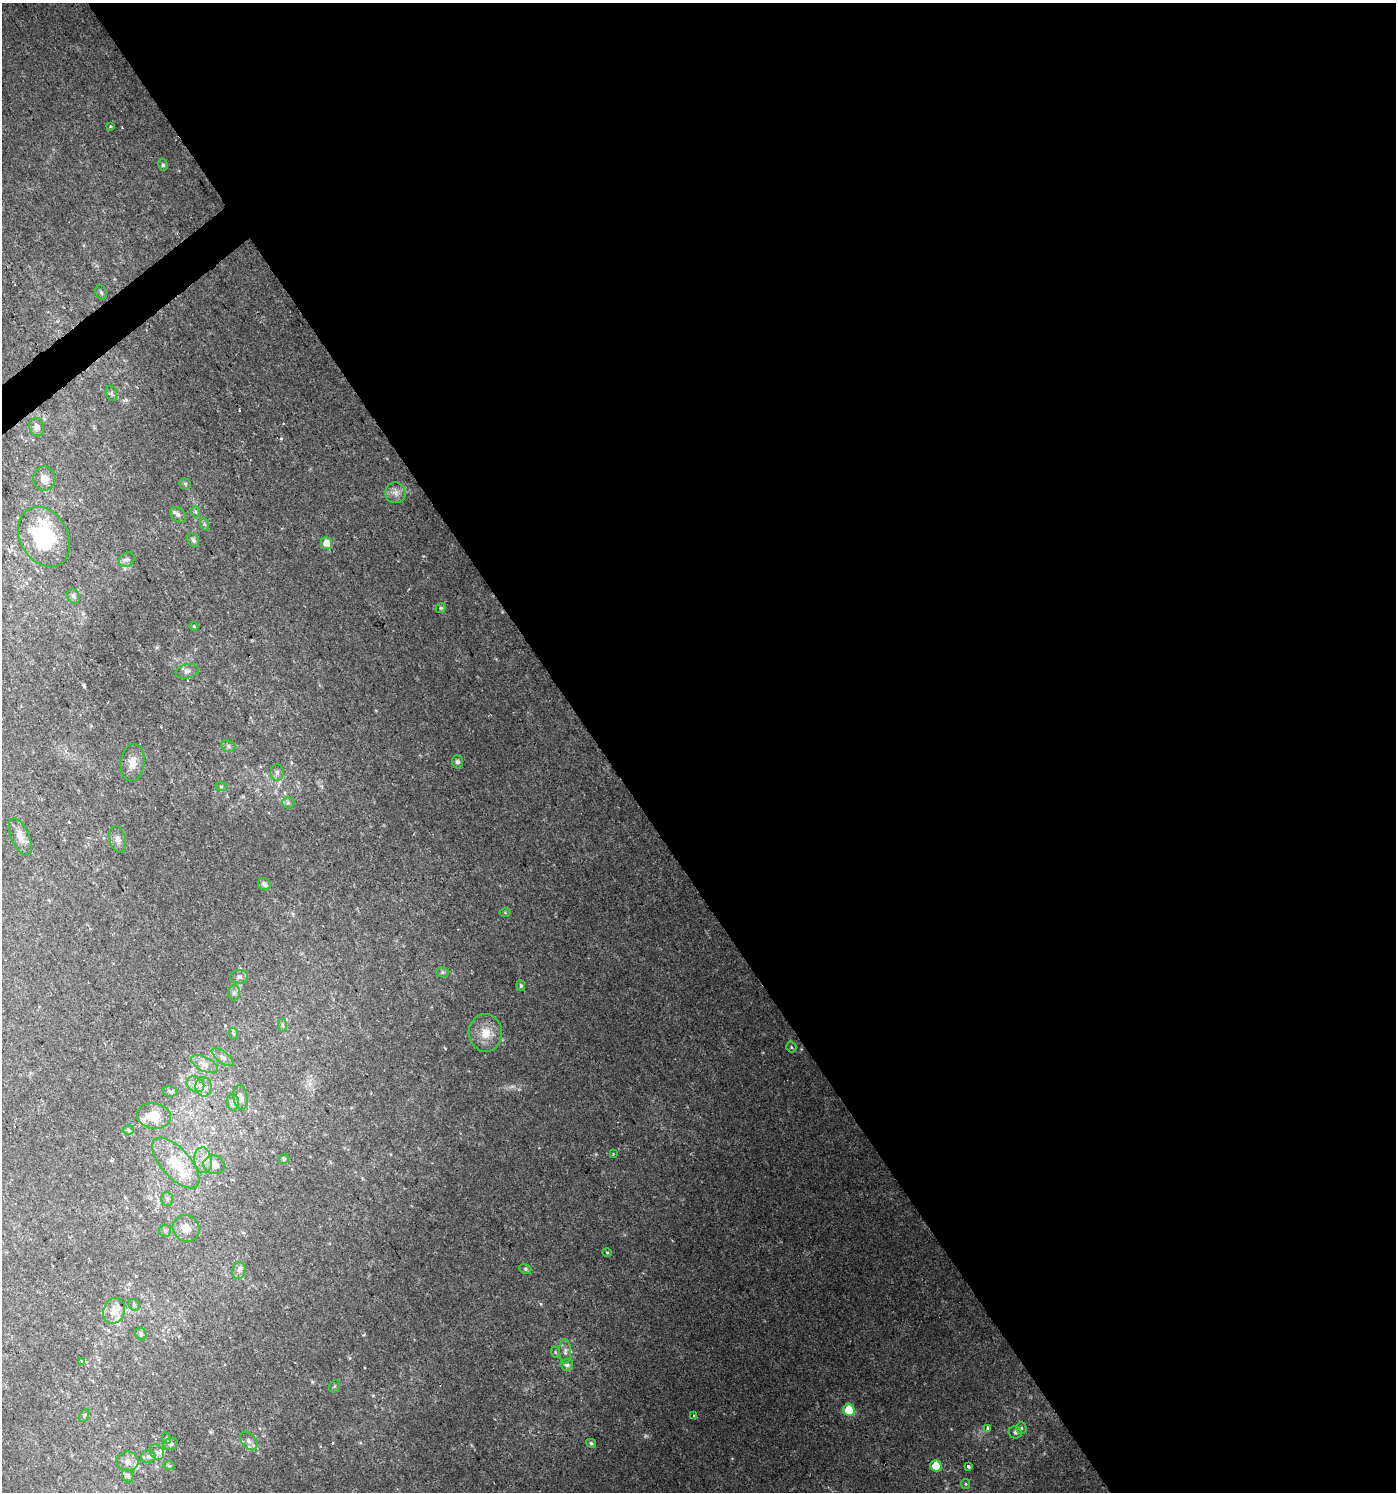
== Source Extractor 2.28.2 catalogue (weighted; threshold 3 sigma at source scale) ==
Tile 8 of 4 x 4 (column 4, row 2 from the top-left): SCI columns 4314-5707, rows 2987-4476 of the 5902 x 5967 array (HDU 1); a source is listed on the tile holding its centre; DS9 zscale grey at full resolution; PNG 1398 x 1494 px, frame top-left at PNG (2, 3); each listed source drawn as its Kron ellipse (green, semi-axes under 4 px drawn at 4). Shown black and unused: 58% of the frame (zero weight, under 2 of 3 exposures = <1% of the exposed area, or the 3 px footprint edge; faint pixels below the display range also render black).
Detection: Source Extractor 2.28.2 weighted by HDU 2 'WHT'; one run over the whole footprint, this tile lists its part. Background 0.0217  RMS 0.0043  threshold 0.0193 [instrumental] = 3 sigma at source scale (4.5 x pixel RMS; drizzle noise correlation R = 1.50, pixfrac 1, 0.0396/0.0396 arcsec/px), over >= 5 px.
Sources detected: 93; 2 too faint to see at this stretch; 1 inside a brighter object's white glare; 1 cosmic-ray / hot-pixel residue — neither listed nor drawn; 6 inside a brighter listed object's ellipse — not listed separately; the other 83 listed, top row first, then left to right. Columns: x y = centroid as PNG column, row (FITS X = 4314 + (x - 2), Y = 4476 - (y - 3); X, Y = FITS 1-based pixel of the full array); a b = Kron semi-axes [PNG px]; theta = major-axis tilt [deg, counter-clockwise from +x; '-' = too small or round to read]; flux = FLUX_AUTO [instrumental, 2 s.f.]
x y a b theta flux
110 126 3 3 - 1.3
163 165 6 4 -74 0.68
101 292 7 5 -71 0.93
111 393 8 5 -73 0.9
37 427 9 7 -77 2.5
44 478 12 11 - 3.8
185 484 6 5 - 0.71
395 493 10 10 - 2.6
196 512 5 3 - 0.61
178 515 9 6 -45 1.6
204 524 7 4 -71 0.69
44 537 32 24 -61 41
193 540 7 5 -61 1.3
327 543 6 5 - 4.2
127 560 8 6 34 1.5
74 596 8 6 -67 1.1
441 608 5 4 - 0.56
194 626 4 4 - 0.39
187 671 11 7 12 1.7
228 746 7 5 -19 0.97
132 762 19 12 83 5
457 762 6 5 - 1.3
277 772 8 6 -90 1.4
221 786 6 4 -18 0.51
288 803 6 5 - 0.88
20 837 20 9 -67 3.9
118 839 13 8 -76 2.3
264 884 6 5 - 1.7
505 913 5 3 - 0.39
442 972 6 5 - 0.78
239 977 9 7 -4 1.5
521 986 5 4 - 0.74
234 993 7 6 - 1.2
282 1025 6 4 -88 0.78
485 1033 19 17 -85 7.7
234 1034 6 4 -69 0.64
791 1047 5 5 - 0.62
223 1057 13 5 -36 1.6
205 1064 14 7 -26 2.7
195 1084 9 7 -32 2.2
204 1087 10 8 -87 2.4
170 1091 8 5 -7 0.92
240 1097 12 7 -79 2.3
233 1102 8 6 -84 1.6
154 1116 17 13 -10 8.2
129 1130 5 5 - 0.57
613 1154 4 4 - 0.33
284 1159 5 5 - 0.66
203 1160 13 9 -81 3.6
176 1163 31 14 -48 14
214 1165 10 9 - 5.2
167 1199 7 6 - 1
186 1228 14 13 - 4.3
165 1231 6 6 - 0.91
607 1252 5 3 - 0.37
525 1269 6 5 - 0.75
239 1271 8 6 79 1.5
134 1305 6 5 - 0.77
114 1311 13 10 69 4.5
141 1334 6 5 - 0.95
565 1351 12 6 -88 1.8
555 1352 6 3 -71 0.53
82 1362 4 4 - 0.71
567 1365 6 6 - 1.4
334 1386 7 5 60 0.54
849 1410 6 5 - 15
84 1416 7 4 60 0.65
694 1416 4 3 - 1.2
988 1428 4 3 - 1.9
1021 1428 6 5 - 0.66
1015 1432 6 6 - 0.89
166 1438 6 3 -71 0.56
249 1441 11 7 -51 2
591 1443 5 4 - 0.87
171 1444 8 5 18 1.2
157 1452 8 6 -52 1.6
148 1456 7 6 - 1.2
128 1461 11 9 -3 2.8
169 1466 6 4 -2 0.53
936 1466 6 5 - 8.6
968 1466 4 3 - 1.8
128 1476 7 5 -62 1.1
966 1484 5 4 - 0.48
Unlisted compact peaks at least as high as the median listed source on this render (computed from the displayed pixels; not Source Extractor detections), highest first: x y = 281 439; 541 1304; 84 686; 312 1382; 350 1358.